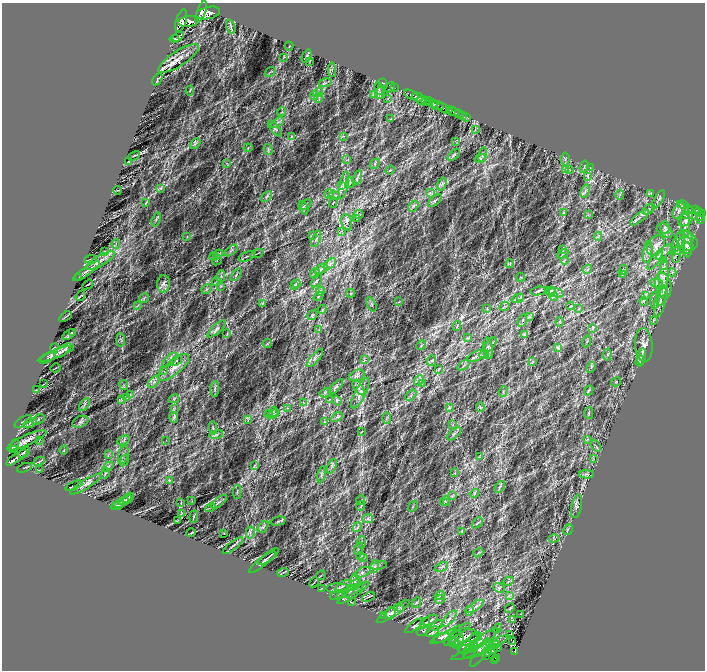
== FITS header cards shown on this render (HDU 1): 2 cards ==
NAXIS1  =                 1405
NAXIS2  =                 1336

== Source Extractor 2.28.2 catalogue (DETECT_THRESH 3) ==
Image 1405 x 1336 px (HDU 1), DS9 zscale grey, zoomed out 1/2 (1 PNG px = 2 x 2 image px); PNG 707 x 672 px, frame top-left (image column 1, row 1335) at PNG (2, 3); each listed source drawn as its Kron ellipse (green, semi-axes under 4 px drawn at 4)
Background 0.734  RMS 0.066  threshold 0.198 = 3 sigma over >= 5 px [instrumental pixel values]
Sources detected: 432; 20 cannot appear on this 1/2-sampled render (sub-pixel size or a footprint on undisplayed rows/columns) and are neither listed nor drawn; the other 412 listed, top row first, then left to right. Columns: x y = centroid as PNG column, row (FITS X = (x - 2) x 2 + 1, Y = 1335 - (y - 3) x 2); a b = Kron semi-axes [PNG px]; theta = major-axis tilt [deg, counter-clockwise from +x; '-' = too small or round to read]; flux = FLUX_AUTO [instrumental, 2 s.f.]
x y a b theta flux
201 12 11 3 70 3900
208 13 12 6 12 6100
181 21 11 5 73 5700
188 21 10 5 7 5800
231 26 7 4 -73 32
178 37 6 2 31 14
174 39 5 2 - 18
289 46 4 2 - 6.1
306 56 7 3 67 16
283 57 4 2 - 6.4
178 59 23 7 33 130
310 61 4 2 - 6
332 70 7 1 -86 11
270 72 5 1 - 9.2
157 79 6 4 58 17
325 83 6 3 14 23
382 83 2 1 - 3.9
390 87 6 2 60 8.7
379 88 7 4 -77 25
394 88 2 1 - 17
190 91 5 2 - 9.8
318 92 5 3 - 25
380 92 7 3 63 24
373 95 3 2 - 8.4
411 95 8 2 -26 1400
314 96 4 3 - 22
417 97 5 2 - 1400
319 98 5 1 - 11
388 98 3 3 - 9.4
422 100 5 2 - 400
425 102 4 2 - 390
429 102 4 3 - 660
434 103 3 1 - 310
437 106 7 3 -2 1200
443 108 7 3 -33 2400
449 110 2 1 - 500
282 112 4 2 - 10
453 112 6 2 -14 1200
459 114 3 2 - 310
463 115 2 1 - 120
467 117 2 1 - 44
391 119 3 2 - 9.2
277 123 7 2 33 20
275 128 10 4 -50 31
475 129 4 2 - 7.7
343 136 3 2 - 8.3
291 137 4 2 - 11
455 141 2 2 - 10
195 144 6 4 46 24
248 148 4 2 - 9.2
268 150 6 3 -77 20
454 155 7 3 42 27
483 155 7 2 80 16
134 156 6 2 28 11
480 158 6 4 29 23
565 159 6 2 87 12
347 160 3 2 - 5.3
128 162 4 2 - 8.2
227 163 3 2 - 8.9
375 164 5 2 - 13
584 166 6 2 72 8.7
590 168 4 2 - 6.5
566 169 3 2 - 10
390 170 5 2 - 11
570 170 3 2 - 5.6
588 177 4 3 - 17
357 178 8 3 73 23
350 182 5 3 - 23
442 184 7 3 71 27
344 185 14 4 78 65
341 186 3 2 - 8.5
161 188 3 2 - 8.3
118 190 4 2 - 6.3
585 191 7 3 69 28
431 193 4 3 - 17
651 193 3 2 - 5.9
329 194 5 3 - 15
620 195 5 2 - 11
267 196 6 3 40 23
334 196 6 3 -4 17
658 200 10 2 58 21
435 201 8 4 42 31
146 203 4 2 - 9.8
333 203 5 2 - 7.8
306 204 6 2 44 13
683 205 6 3 -14 18
413 206 6 4 50 28
303 208 7 3 -66 19
649 209 7 2 34 17
696 210 4 2 - 250
679 211 9 5 62 36
690 212 9 2 -56 21
699 212 4 2 - 230
563 213 3 2 - 8.8
703 213 3 2 - 400
359 215 5 3 - 14
588 215 3 2 - 8.4
686 216 4 2 - 1.5
700 216 4 4 - 500
639 217 11 3 38 37
156 219 7 3 74 21
357 219 4 2 - 8.1
686 219 8 6 40 23
701 220 3 2 - 80
346 222 8 5 -79 42
686 223 15 4 87 48
665 227 6 5 - 37
341 231 3 2 - 7
665 231 9 5 -38 53
312 236 4 3 - 14
598 236 4 3 - 14
187 237 3 2 - 7.4
688 237 7 4 -55 32
316 239 8 3 72 29
687 241 11 9 -38 84
678 242 11 5 61 49
116 244 5 1 - 7.2
685 245 9 7 -65 76
656 246 11 8 55 100
562 249 3 3 - 7.4
687 250 8 4 -88 32
105 251 3 2 - 5.9
231 251 7 2 40 16
677 251 8 3 12 30
648 252 11 4 82 48
664 252 11 3 43 41
218 254 5 2 - 17
257 254 7 1 23 8.8
563 254 6 3 31 15
676 254 9 3 77 29
214 256 4 3 - 11
246 256 9 2 22 19
90 259 6 2 4 12
217 260 5 1 - 6.3
655 260 12 3 56 43
100 261 16 5 29 92
564 261 4 2 - 9.7
330 264 7 4 42 38
510 264 4 3 - 16
664 266 4 3 - 16
321 269 7 3 33 18
588 269 5 2 - 10
624 270 5 3 - 14
87 271 16 3 35 54
672 272 4 3 - 15
315 273 5 3 - 19
236 275 7 2 53 17
622 275 3 2 - 7.9
221 276 6 2 81 16
521 277 4 2 - 10
664 277 19 4 86 110
78 278 3 2 - 5.7
216 281 4 1 - 7.3
317 281 7 4 56 23
296 283 4 2 - 9.1
656 283 7 4 -10 31
88 284 6 1 35 6.9
163 284 9 6 87 47
295 285 3 2 - 6.9
663 286 13 8 -80 110
220 287 4 2 - 11
207 289 5 2 - 10
320 291 4 3 - 18
538 291 7 3 13 16
551 291 5 4 - 22
351 293 4 3 - 12
556 293 7 4 -17 32
646 295 3 2 - 13
81 296 6 2 49 11
318 296 5 3 - 14
662 296 10 3 68 38
521 297 4 2 - 8.1
554 297 4 3 - 13
144 298 5 2 - 14
518 298 6 2 22 14
644 301 4 2 - 12
655 301 8 2 88 20
660 301 16 5 76 86
399 302 3 2 - 8.3
262 303 4 2 - 12
371 304 7 2 -63 20
137 306 4 2 - 10
504 306 5 3 - 16
570 306 4 3 - 10
487 308 4 3 - 9
322 309 4 3 - 14
579 309 4 2 - 7.2
312 315 5 3 - 17
65 317 7 2 35 14
529 317 4 2 - 11
654 320 4 3 - 9.2
522 321 6 1 65 11
560 322 5 3 - 14
457 326 5 1 - 7.7
593 328 4 2 - 11
217 329 12 4 43 41
319 330 3 2 - 7.1
72 332 3 2 - 6.3
227 334 3 2 - 8.8
524 334 3 2 - 9
69 335 7 2 32 16
467 338 4 3 - 12
121 340 7 2 -83 17
587 341 6 1 75 8.6
267 343 4 2 - 8.6
421 345 5 3 - 15
490 345 9 3 51 29
644 345 17 9 -86 87
557 347 3 2 - 10
54 348 4 2 - 7.7
488 348 11 2 -80 32
63 351 10 4 40 41
56 354 19 4 21 67
484 354 5 2 - 14
607 355 6 3 84 15
476 356 9 5 22 43
642 356 8 4 79 30
48 358 8 2 31 18
315 358 11 3 48 29
170 360 9 4 43 44
365 360 3 2 - 9.6
176 361 7 3 38 26
432 361 5 3 - 16
640 361 6 2 72 15
532 362 4 2 - 8.3
463 366 7 2 36 17
173 367 19 7 40 140
591 367 6 2 64 15
56 368 5 1 - 7.7
438 369 3 2 - 6.4
164 371 3 2 - 7.2
357 375 8 5 28 35
419 380 5 4 - 23
154 382 7 3 45 38
616 382 5 3 - 16
43 384 4 1 - 4.9
422 384 2 2 - 6.4
124 385 5 2 - 9.8
336 387 10 3 46 23
358 388 8 3 -55 37
215 389 8 3 89 24
36 390 3 3 - 7.8
589 390 5 3 - 14
503 391 5 2 - 9.8
325 393 6 2 29 13
360 393 17 5 63 84
130 395 3 2 - 9.1
411 395 6 3 48 22
127 398 3 2 - 9.4
121 399 4 2 - 12
174 399 5 2 - 11
330 399 4 2 - 7.2
337 401 5 4 - 18
303 402 3 2 - 5.6
84 405 7 2 57 21
449 407 4 3 - 15
480 407 5 3 - 17
174 408 3 2 - 8
287 408 3 2 - 7.8
273 412 5 3 - 17
589 413 5 2 - 13
268 414 4 3 - 11
273 414 6 3 20 24
337 417 6 2 36 15
174 418 5 2 - 13
386 418 6 1 90 8.9
38 419 7 4 34 25
248 420 3 2 - 8.5
23 421 9 2 32 13
80 422 8 5 22 32
324 422 3 2 - 6.6
30 423 7 2 31 22
453 425 4 3 - 14
213 428 6 3 -83 17
362 432 4 2 - 6.5
216 434 7 3 13 25
454 434 8 3 42 24
588 439 3 3 - 10
27 440 21 5 24 86
39 440 3 2 - 5.2
123 440 6 3 26 19
166 440 2 1 - 3.5
14 446 7 4 63 26
596 446 6 2 -50 13
14 449 4 2 - 8.7
64 450 4 2 - 6.6
24 453 7 3 44 32
108 455 3 2 - 8.4
123 455 9 5 76 39
17 457 12 2 35 49
479 457 4 2 - 8.1
594 459 3 2 - 5.2
124 460 6 2 59 15
39 461 6 2 23 13
254 465 3 2 - 8.7
332 466 8 3 66 27
108 467 6 3 34 19
24 468 7 2 22 10
39 470 3 2 - 6.7
455 473 3 2 - 8.6
105 474 6 3 67 18
321 474 8 2 79 17
586 474 7 3 -1 22
170 480 3 3 - 8.7
86 484 18 4 31 68
74 486 9 2 24 16
500 487 6 3 52 19
237 492 7 3 89 17
474 493 5 3 - 18
452 496 4 3 - 12
128 498 6 2 36 24
125 500 7 2 25 15
361 500 5 1 - 7.9
192 501 3 2 - 5.7
445 501 5 3 - 16
121 502 8 2 31 13
219 502 9 2 39 24
446 502 3 2 - 7.9
181 503 3 2 - 5.4
118 505 7 4 21 17
361 506 5 1 - 7.5
413 506 6 2 54 11
577 506 12 5 78 51
210 507 5 2 - 13
181 514 3 2 - 5.4
194 517 6 2 84 11
367 519 5 3 - 26
178 520 3 2 - 6.3
278 521 7 2 13 14
477 523 6 2 45 16
263 527 7 3 52 17
357 527 5 2 - 15
568 530 6 1 59 9
462 531 4 3 - 9.1
250 532 6 3 78 25
191 533 5 2 - 9.1
224 533 3 2 - 5
554 539 5 3 - 12
362 542 6 1 90 12
233 546 12 2 38 27
359 549 6 3 72 23
478 552 5 1 - 9.5
360 556 4 3 - 12
268 557 12 1 37 19
363 558 3 2 - 8.7
262 562 16 2 38 29
378 565 8 3 11 21
374 566 7 4 71 31
442 567 7 2 25 19
362 572 8 4 25 43
283 573 6 2 21 13
321 575 5 2 - 8
355 580 6 2 85 26
509 581 5 2 - 12
314 582 5 1 - 10
354 585 7 3 38 25
343 586 8 2 34 22
322 588 3 2 - 7.1
337 588 11 5 1 46
499 588 6 4 -25 25
350 591 15 2 25 35
353 593 18 3 35 59
336 595 7 2 22 10
509 595 4 2 - 12
440 596 5 2 - 14
369 597 7 2 23 12
440 599 5 2 - 16
351 602 4 2 - 8.2
416 603 5 2 - 14
475 606 10 3 34 35
510 608 5 2 - 16
401 609 3 3 - 11
469 611 5 3 - 15
393 612 19 4 33 92
390 613 6 5 - 49
521 614 2 1 - 38
383 615 3 3 - 8.9
449 619 10 4 49 47
430 620 8 3 24 25
513 620 4 2 - 8.1
425 623 6 4 47 21
436 625 7 3 32 18
414 626 11 3 36 26
498 628 5 2 - 13
423 631 6 2 24 12
432 632 7 2 31 16
450 634 22 3 25 77
509 634 2 1 - 41
464 637 15 9 2 82
475 637 7 2 33 16
441 638 8 4 14 29
453 639 10 1 38 22
456 641 8 5 36 40
480 641 22 4 34 95
513 642 2 1 - 2.9
453 643 5 3 - 15
489 643 2 1 - 22
468 644 13 3 47 43
495 644 2 2 - 5.2
457 645 4 3 - 12
464 647 7 5 38 31
474 647 5 4 - 38
486 647 25 4 26 100
498 647 2 2 - 3.7
475 650 26 4 20 68
492 650 6 2 13 20
515 651 3 3 - 360
480 652 16 5 57 43
487 652 5 4 - 30
486 655 3 1 - 9.9
496 658 2 1 - 22
494 660 3 2 - 180
At the frame edge (FLAGS 8, measured only in part): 1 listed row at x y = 703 213
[20 sub-pixel or undisplayed-footprint detections neither listed nor drawn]